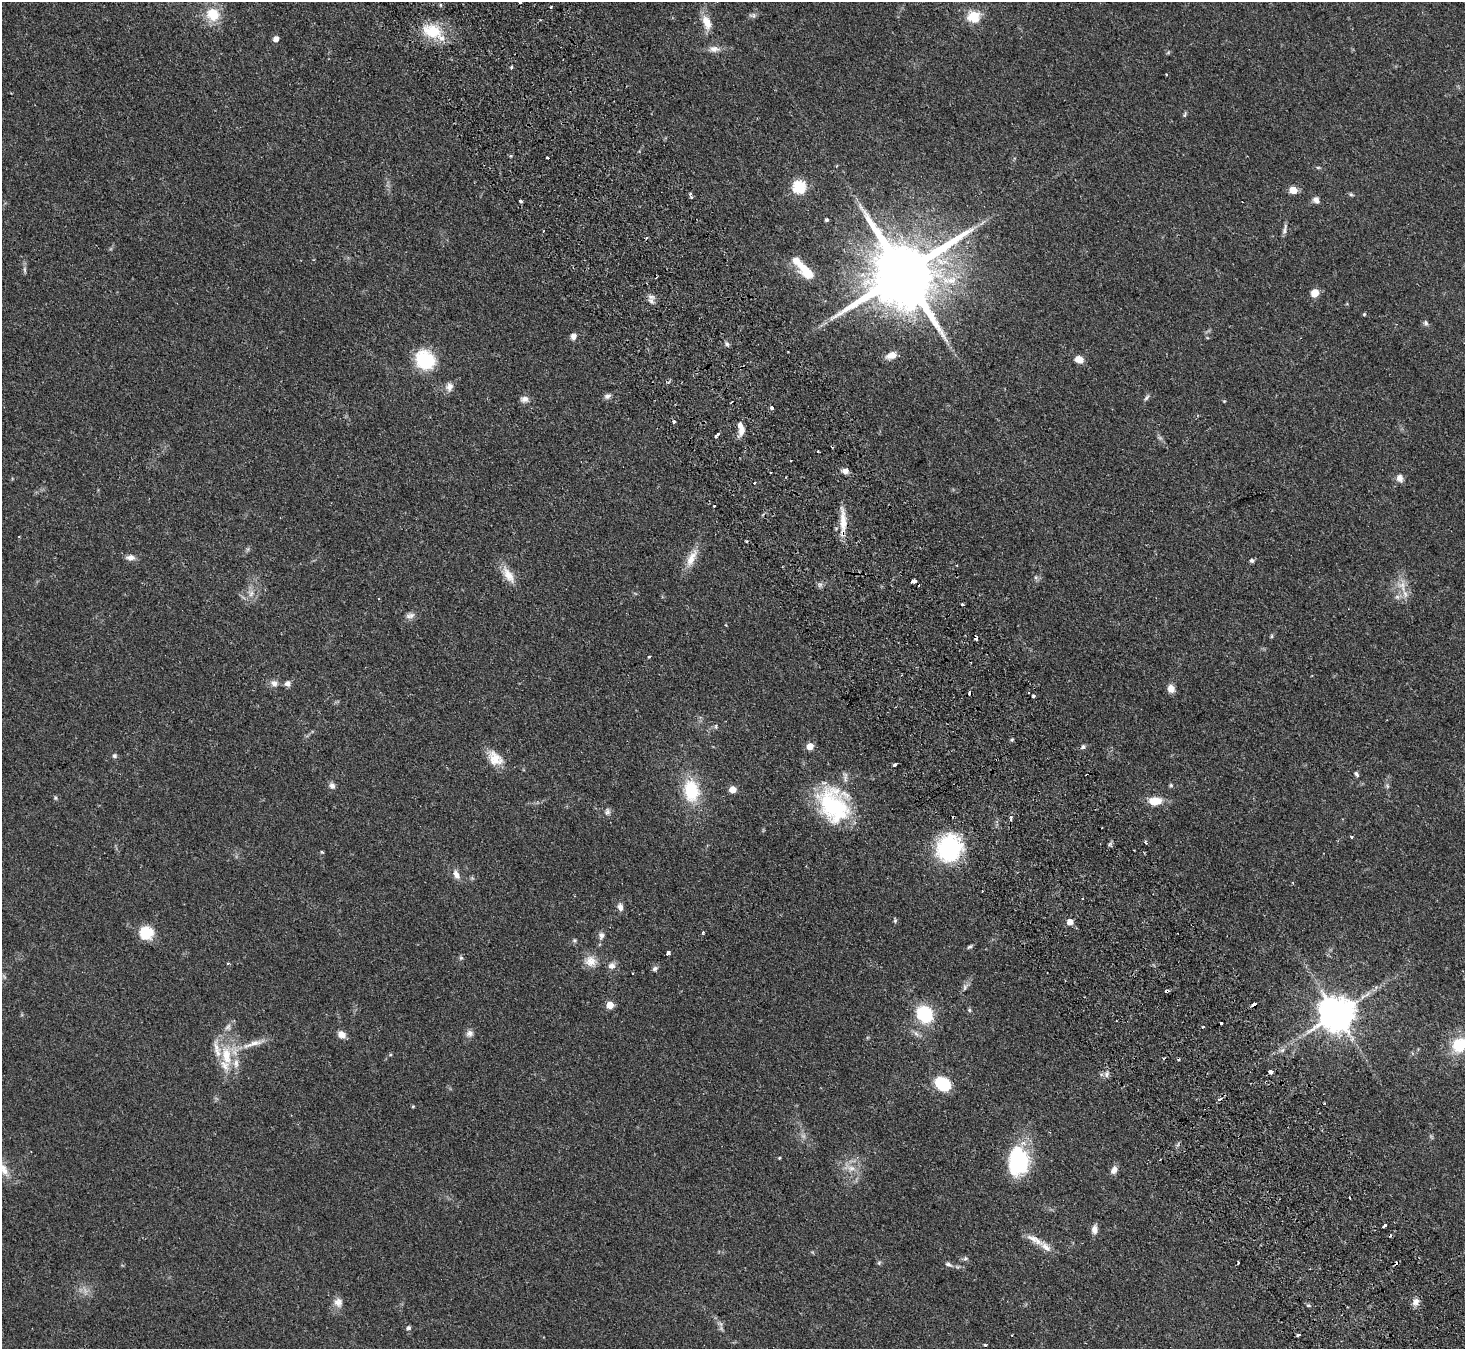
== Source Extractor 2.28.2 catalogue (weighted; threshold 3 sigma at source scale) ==
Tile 6 of 4 x 4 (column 2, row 2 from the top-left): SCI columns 1514-2976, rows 3025-4371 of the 5952 x 5912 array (HDU 1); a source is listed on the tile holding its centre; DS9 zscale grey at full resolution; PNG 1467 x 1351 px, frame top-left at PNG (2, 2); no overlay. Shown black and unused: <1% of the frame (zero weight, under 2 of 3 exposures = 3% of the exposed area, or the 3 px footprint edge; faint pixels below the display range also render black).
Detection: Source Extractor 2.28.2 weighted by HDU 2 'WHT'; one run over the whole footprint, this tile lists its part. Background 0.0677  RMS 0.0052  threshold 0.0234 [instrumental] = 3 sigma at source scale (4.5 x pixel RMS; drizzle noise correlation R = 1.50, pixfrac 1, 0.05/0.05 arcsec/px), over >= 5 px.
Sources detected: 158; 2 too faint to see at this stretch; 13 cosmic-ray / hot-pixel residue — not listed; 4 inside a brighter listed object's ellipse — not listed separately; the other 139 listed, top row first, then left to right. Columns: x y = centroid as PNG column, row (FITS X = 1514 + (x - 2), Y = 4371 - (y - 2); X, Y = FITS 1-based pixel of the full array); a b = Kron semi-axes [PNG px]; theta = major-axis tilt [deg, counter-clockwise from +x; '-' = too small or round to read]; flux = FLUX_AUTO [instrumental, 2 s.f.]
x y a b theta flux
520 2 4 3 - 2.1
551 7 3 3 - 0.77
213 14 17 16 - 12
753 16 9 6 -22 1.2
974 16 6 6 - 24
707 22 20 10 -70 6.4
432 31 25 16 -18 17
276 39 5 5 - 3.6
714 49 15 8 -2 3.3
511 67 4 3 - 0.67
1185 115 8 4 81 0.78
547 157 3 3 - 2.6
1318 167 6 4 0 0.58
799 187 6 6 - 55
1293 190 7 6 - 5.6
690 194 4 4 - 0.87
1351 194 6 5 - 0.74
1316 200 9 7 -52 2.3
520 201 3 3 - 1.4
826 220 4 4 - 0.74
1285 229 16 4 76 1.8
25 270 11 4 -85 1.2
807 272 19 13 -44 9.3
903 273 22 17 31 6500
1315 293 7 7 - 6.1
651 301 9 6 -44 2.1
1364 314 4 4 - 0.7
1426 323 8 6 -64 1.2
573 336 7 6 - 2.2
727 344 7 5 -46 1.2
892 355 12 7 20 4.3
1079 359 9 7 -18 4.2
425 360 21 18 -38 26
449 387 11 9 80 3.2
607 396 10 6 11 1.7
1146 398 10 4 51 1.1
524 399 11 8 0 2.4
1224 401 4 4 - 0.44
772 408 4 4 - 1.3
741 429 15 6 -80 5.1
717 434 5 3 - 2.7
845 471 7 6 - 2.5
1400 478 9 7 -73 2.9
754 483 3 2 - 1.2
714 506 3 3 - 0.6
843 521 34 8 -89 8.3
130 558 12 7 2 2.6
691 558 27 10 64 7.3
1252 560 5 4 - 1.4
508 575 27 10 -58 6.7
1036 577 6 5 - 1
914 581 6 3 7 4.1
1402 586 17 12 -65 7.1
251 594 10 5 63 2.1
962 604 3 3 - 2.5
410 615 13 7 14 2.2
1272 636 6 4 90 0.65
649 657 3 3 - 0.79
1312 675 3 2 - 0.35
274 683 10 8 -43 2.7
288 683 8 7 - 2.1
1171 689 9 7 -74 3.9
970 692 4 3 - 3.1
1034 696 3 3 - 6.1
716 726 7 4 -83 0.69
1012 740 5 4 - 0.61
810 746 5 5 - 6.7
1083 747 6 5 - 1.4
114 756 6 6 - 1.1
495 758 22 15 -46 8.7
894 765 3 3 - 5.4
1356 774 7 5 -51 1.1
1171 785 5 4 - 0.71
332 786 9 7 -55 1.9
1387 786 6 4 -89 0.92
732 789 5 5 - 7.6
691 791 28 18 -82 22
55 798 6 5 - 0.79
1155 801 15 10 1 7.7
834 805 45 34 -61 49
607 812 10 7 68 1.7
1351 837 3 3 - 1.3
1145 843 4 3 - 1.2
1110 844 7 4 71 0.94
949 848 25 22 56 55
322 852 6 3 -35 0.5
456 875 13 7 -64 3.2
620 907 10 7 -76 2.3
895 921 6 5 - 0.76
1070 922 5 5 - 4.9
703 932 3 2 - 0.9
146 933 15 15 - 12
601 935 8 7 - 1.8
574 940 6 5 - 0.78
969 947 7 4 34 0.92
668 953 4 3 - 5.1
461 958 6 4 -43 0.78
591 961 16 14 -16 6
612 966 9 9 - 2.8
655 969 8 6 31 1.3
632 973 3 2 - 0.35
965 987 10 5 85 1.5
610 1005 5 5 - 7.8
1254 1005 4 3 - 16
969 1010 5 4 - 0.7
924 1014 17 15 -54 24
1337 1014 10 10 - 1200
1220 1023 3 3 - 11
228 1027 9 8 - 2.1
1203 1027 3 3 - 0.74
469 1033 10 9 - 2.3
342 1035 10 7 -39 3.2
253 1044 36 7 18 7.2
1459 1045 15 13 48 18
226 1055 30 14 -81 17
390 1055 5 3 - 0.5
1270 1072 4 3 - 6.3
1106 1075 7 4 88 1.2
943 1085 12 9 -37 31
1219 1099 4 3 - 1.7
413 1106 4 4 - 0.53
779 1158 3 3 - 0.5
1018 1161 31 21 84 43
851 1168 12 8 5 4.1
3 1169 23 9 -59 6.1
1114 1170 11 7 61 2.7
1385 1226 5 3 - 4.1
1094 1230 9 6 85 3.3
1035 1240 31 8 -29 5.7
965 1258 7 6 - 1.1
879 1263 6 5 - 0.78
948 1264 11 5 -24 1.4
338 1302 13 12 - 3.7
1416 1302 11 8 62 2.8
1308 1305 6 3 -18 0.7
408 1328 5 5 - 1.4
1011 1335 3 2 - 0.33
1298 1335 4 3 - 2.8
985 1345 3 3 - 0.56
Overlapping masked pixels (flux is a lower limit): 3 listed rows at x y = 843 521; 970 692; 1254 1005
Isophote crosses this tile's border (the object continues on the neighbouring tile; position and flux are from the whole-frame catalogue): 3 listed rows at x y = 520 2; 1459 1045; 3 1169